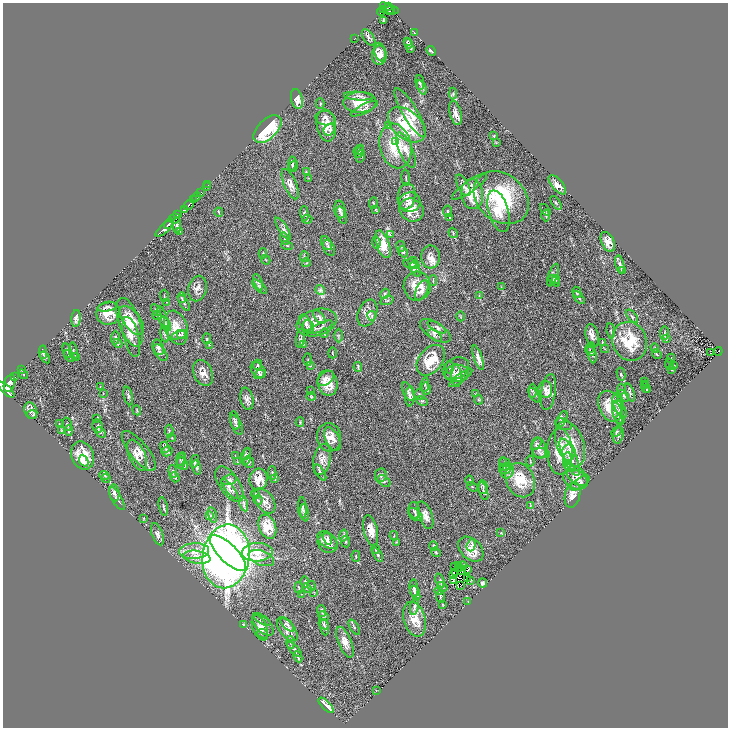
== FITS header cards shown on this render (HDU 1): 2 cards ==
NAXIS1  =                 1451
NAXIS2  =                 1451

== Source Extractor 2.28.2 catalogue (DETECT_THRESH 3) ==
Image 1451 x 1451 px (HDU 1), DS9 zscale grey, zoomed out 1/2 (1 PNG px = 2 x 2 image px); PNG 730 x 730 px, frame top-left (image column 2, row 1450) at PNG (3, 3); each listed source drawn as its Kron ellipse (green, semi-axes under 4 px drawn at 4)
Background 0.429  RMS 0.017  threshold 0.0517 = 3 sigma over >= 5 px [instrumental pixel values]
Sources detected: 415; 19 cannot appear on this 1/2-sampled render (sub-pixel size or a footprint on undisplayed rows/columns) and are neither listed nor drawn; the other 396 listed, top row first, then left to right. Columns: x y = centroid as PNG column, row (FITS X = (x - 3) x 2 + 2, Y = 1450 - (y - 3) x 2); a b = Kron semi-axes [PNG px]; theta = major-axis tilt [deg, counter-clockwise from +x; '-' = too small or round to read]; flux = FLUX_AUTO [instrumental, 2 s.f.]
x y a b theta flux
388 6 4 2 - 290
384 9 2 2 - 54
388 9 9 2 -35 110
391 9 8 4 -18 160
389 11 2 1 - 52
381 12 4 2 - 120
384 21 4 2 - 2.3
414 33 2 1 - 0.93
369 37 9 5 -54 8.9
354 39 2 1 - 0.93
407 41 4 3 - 3.1
408 43 5 3 - 4.6
410 48 4 3 - 4.1
431 51 5 2 - 5
380 52 9 5 -77 12
379 55 9 7 86 34
420 82 7 3 -85 5.6
422 87 7 4 -66 6.4
453 94 6 4 85 4.7
359 96 15 3 -3 12
297 99 10 5 -78 35
360 102 16 10 0 73
320 104 5 2 - 3.1
364 109 15 4 27 12
410 113 28 7 -59 44
456 113 12 6 -75 18
325 118 10 7 -8 17
326 125 16 9 -81 75
388 125 3 2 - 2.1
407 125 22 14 -41 180
267 129 17 9 44 180
329 130 6 5 - 11
494 136 3 2 - 1.8
395 141 3 2 - 4.4
496 143 3 3 - 2.2
395 146 23 16 -78 140
359 150 6 3 45 3.6
406 150 19 7 -67 27
359 152 7 4 63 5.2
360 156 6 4 71 4.5
292 163 7 3 84 9.8
293 167 6 3 57 5.2
306 172 4 2 - 2.3
309 178 4 2 - 1.6
406 178 8 2 -85 4
290 184 16 6 -67 22
208 185 2 1 - 9.3
463 185 12 5 -61 12
557 185 12 5 -49 21
206 186 2 1 - 29
469 187 21 5 35 19
200 193 2 2 - 120
472 194 15 11 -86 93
406 196 13 9 82 22
196 197 5 2 - 410
501 198 30 23 -41 300
193 200 2 2 - 150
409 202 11 10 - 24
373 203 6 3 85 3.4
556 203 8 3 -57 4.8
189 205 6 2 44 900
184 209 4 3 - 350
375 209 4 3 - 2.7
340 210 9 5 -82 10
411 210 12 11 - 53
545 210 7 3 -49 3.7
447 211 6 3 -86 3.7
499 211 21 10 -74 55
219 212 5 2 - 2.9
304 213 7 3 -88 6.1
178 215 3 2 - 300
342 215 9 5 -71 9.1
546 215 6 3 90 4.6
174 218 5 5 - 210
450 218 4 3 - 2.8
307 219 5 3 - 3.4
169 224 6 2 47 710
177 225 8 3 90 6.3
164 229 11 2 42 830
283 229 12 4 -58 11
180 231 4 3 - 2.7
453 233 5 2 - 3.3
390 234 4 2 - 3.1
285 238 6 4 -74 5.3
608 242 10 6 -65 28
326 243 7 5 -59 9.3
376 243 6 3 -85 6
383 244 14 6 -71 65
287 245 6 3 -19 3.5
401 246 5 3 - 3.9
329 248 8 5 -65 8.7
403 252 6 4 -50 5.6
263 253 5 2 - 2.8
304 256 6 2 87 3.2
431 257 11 9 -87 25
266 260 5 2 - 2.5
413 262 5 4 - 4.8
306 263 4 2 - 2.6
411 264 8 4 -11 6.7
620 264 9 4 -77 10
415 269 8 4 -59 6.8
622 270 4 3 - 3.1
553 275 12 4 71 10
556 279 4 3 - 3.4
433 281 5 2 - 3
554 281 7 4 -41 5.5
258 282 9 4 -70 9.3
417 286 14 13 - 55
259 287 9 3 -43 7.1
501 287 3 2 - 1.9
197 289 13 9 77 22
320 290 5 4 - 6.8
422 290 11 5 65 15
577 292 6 3 -63 5
385 294 5 4 - 4.7
164 296 6 2 -89 2.3
479 296 4 2 - 1.7
182 298 5 3 - 5
579 298 7 3 -50 5.1
387 300 7 2 19 3.7
167 302 3 2 - 1.5
184 303 9 3 -57 5.3
107 307 10 3 11 6.3
156 310 6 2 -60 3.3
108 313 12 11 - 48
367 313 14 9 68 32
157 315 5 3 - 3
372 316 5 3 - 4.3
461 316 5 1 - 1.9
632 316 8 3 -49 4.6
319 317 8 4 -52 8.2
76 318 8 4 85 10
163 318 13 4 -71 12
132 320 17 8 -53 38
129 322 25 10 -70 68
305 323 9 5 -57 14
317 323 20 13 17 60
166 324 8 4 -58 10
308 327 7 5 -67 11
321 327 13 3 24 8.1
437 327 10 4 -29 8.4
176 328 17 11 -71 64
435 331 17 8 -33 28
611 331 7 3 -82 4.1
324 333 4 2 - 2.8
664 333 7 2 88 3.6
165 334 8 3 -82 7.4
179 335 8 4 21 7.9
182 335 4 4 - 3.7
435 335 8 4 -36 8
338 336 7 2 -90 4.8
592 336 12 6 -77 18
131 337 20 7 -76 25
115 338 7 3 87 5.2
300 338 9 4 82 7.7
207 339 5 3 - 3.7
667 339 4 4 - 3.9
630 341 20 17 -69 120
602 342 3 2 - 1.8
118 343 5 4 - 4.2
303 344 4 3 - 2.6
209 345 4 3 - 2.1
158 347 8 5 -72 10
590 348 6 3 62 2.9
655 348 5 3 - 2.8
605 349 4 2 - 1.9
67 350 7 3 -76 4.8
73 351 9 3 -80 5.1
591 351 5 3 - 5.4
718 351 4 3 - 77
43 352 7 3 -87 5.8
160 353 9 5 -55 9.1
332 353 5 2 - 2.9
711 353 3 1 - 4.1
592 354 10 4 -77 9.3
657 354 5 3 - 2.9
69 356 6 3 -56 4
45 357 7 3 -54 4.2
76 357 4 2 - 2.6
478 358 13 4 -71 18
671 358 5 2 - 2.4
308 360 6 2 -90 2.9
431 360 17 11 51 90
669 364 5 2 - 3.6
257 365 5 4 - 5.2
674 365 3 2 - 1.6
310 366 4 3 - 2.5
358 367 5 2 - 3.2
450 367 6 2 -89 3.2
456 368 14 10 27 16
21 370 3 2 - 1.6
258 370 9 6 -53 12
672 370 3 2 - 1.9
203 373 13 9 -66 31
457 373 12 8 9 23
23 374 6 2 -44 2.5
260 374 6 3 29 4.5
621 374 7 3 -77 5
456 375 11 5 -83 15
14 376 2 1 - 88
326 378 9 6 39 16
461 378 14 3 37 6.6
644 382 4 3 - 2.1
10 383 9 5 71 2300
328 383 13 10 -78 50
425 385 7 4 82 6.4
645 385 4 3 - 3
100 387 3 2 - 1.6
646 388 5 2 - 3.2
426 389 6 3 -78 5.4
545 389 8 7 - 12
621 389 5 4 - 5.3
6 390 10 4 -44 2200
647 390 3 3 - 1.8
310 391 4 2 - 1.6
532 391 7 4 89 5.5
408 392 10 5 -64 9.3
548 392 18 7 80 21
630 393 9 3 -71 5.4
103 394 3 2 - 1.1
419 394 5 5 - 5
476 394 3 2 - 2.2
534 395 8 4 -57 6.6
128 396 9 4 -76 7.4
410 396 10 4 86 8.6
624 396 6 4 -53 5.7
311 397 4 4 - 4.4
247 399 11 6 -78 15
478 400 5 2 - 2.8
422 401 6 3 -23 4
618 403 10 5 -81 13
610 406 16 11 -66 68
620 409 9 4 -57 9.1
137 410 5 1 - 2.4
31 411 8 6 -69 15
618 413 12 4 -75 14
32 414 5 3 - 4.2
96 418 3 2 - 1.6
562 419 9 4 64 9
620 419 5 2 - 2.7
235 421 9 4 -78 7.7
300 422 4 3 - 3.4
59 424 3 2 - 1.2
67 424 7 3 -78 3.7
563 424 9 5 -21 7.7
237 425 10 5 -63 9.7
98 426 6 5 - 8.1
61 430 2 2 - 1.4
69 430 5 4 - 4.5
169 431 6 3 -85 5
100 432 6 4 -44 6.4
617 432 6 3 46 3.5
618 435 8 5 75 8.1
329 437 14 12 -85 38
172 438 4 3 - 2.9
332 439 13 6 -63 19
536 444 6 4 59 5
570 444 23 13 -70 86
165 447 6 4 -70 6.8
539 448 10 7 -77 18
139 451 24 9 -51 35
167 451 5 5 - 5.8
560 452 23 12 -89 82
541 453 9 5 -8 6.8
568 453 8 7 - 19
246 454 6 3 64 4.2
137 455 16 8 -66 28
235 455 4 2 - 1.7
82 456 14 11 -67 79
247 457 9 4 78 7.2
570 457 20 6 -66 38
180 459 6 3 78 4.4
322 459 16 8 77 28
182 460 8 4 78 7.5
84 461 6 4 -66 15
195 461 6 4 72 5.9
530 461 5 2 - 2.7
567 461 9 4 87 11
237 462 3 2 - 1.8
249 462 6 5 - 5.3
505 462 5 3 - 3.3
183 464 7 5 -60 7.5
503 464 7 2 88 3.4
197 467 7 3 -78 6
570 467 5 3 - 4.5
506 468 6 5 - 11
173 471 6 3 -81 6.7
508 471 7 6 - 11
320 472 9 4 -58 8.5
272 473 6 3 90 4.1
104 475 5 4 - 3.9
381 475 7 6 - 9.4
577 476 13 7 -39 20
175 477 5 3 - 3.7
106 478 5 3 - 4.1
258 479 11 9 82 39
274 479 4 3 - 2.8
575 479 13 9 -27 22
229 480 8 5 14 11
520 480 18 14 -64 87
384 481 7 5 -39 7.3
470 481 5 2 - 2.6
580 483 11 5 34 8.1
229 484 20 10 -56 40
472 487 5 2 - 2.6
482 487 7 5 -88 6.3
230 489 12 4 -52 16
484 491 9 3 -73 6.6
114 493 8 5 -83 14
255 494 5 3 - 3.5
572 495 13 7 77 27
117 499 13 5 -60 13
258 500 4 3 - 3.3
265 501 14 8 -56 24
244 504 8 4 -76 9
530 505 4 2 - 2.4
163 506 9 3 -79 5.7
302 507 10 3 -87 7.1
414 511 9 5 -84 8.4
305 513 8 4 -81 6.1
416 514 9 3 -39 7.6
209 515 3 3 - 2.7
212 515 8 3 -77 6.4
425 515 14 6 -70 22
144 518 3 2 - 1.7
267 527 12 8 -68 48
371 530 15 7 -78 32
501 533 4 2 - 1.7
157 534 12 5 -70 14
343 535 6 4 78 5.3
394 536 5 2 - 2
328 538 6 3 -75 5.5
327 540 11 7 -37 17
345 542 5 3 - 3.8
396 542 3 2 - 2
328 543 10 9 - 18
471 545 6 4 71 13
434 546 5 4 - 4.5
375 549 5 2 - 2.7
471 549 14 10 -44 59
194 551 15 8 4 38
257 552 15 9 3 40
436 552 5 3 - 3.9
228 553 24 9 -45 2200
378 555 8 3 -60 5.3
226 556 32 23 81 3300
356 556 6 2 -90 2.4
197 557 14 6 -9 27
261 558 13 7 -20 23
463 565 4 1 - 4.7
459 566 2 1 - 0.21
455 567 2 2 - 0.23
460 568 3 1 - 1.4
468 569 3 3 - 2.5
462 570 2 1 - 0.036
456 573 3 1 - 0.94
453 575 2 1 - 0.27
467 578 2 1 - 0.14
454 580 3 2 - 1.8
471 580 3 2 - 1.8
440 581 7 4 -69 6.7
305 582 5 3 - 4.5
482 583 4 4 - 7
461 585 2 1 - 2
311 586 5 2 - 1.8
442 587 6 3 -36 4
299 588 5 3 - 3.8
307 588 5 3 - 4.4
414 588 9 4 -83 8.5
439 591 4 3 - 4
314 592 3 2 - 1.7
415 593 8 4 -69 8.7
301 594 3 2 - 1.2
440 597 6 3 -85 5.1
468 601 2 2 - 1.1
442 605 4 2 - 2
414 606 8 4 81 8
321 611 6 3 -71 5.3
323 616 5 4 - 5.1
262 619 9 3 -33 5.2
414 619 18 10 -74 56
243 624 3 2 - 4.2
324 624 6 3 -49 5.6
263 625 13 7 -45 25
287 625 8 3 -47 7.9
325 627 8 3 -83 8.4
354 627 8 3 -57 5.8
260 628 13 7 -67 27
287 629 14 7 -52 27
262 634 6 4 -23 6.1
291 642 6 3 -87 4.3
345 642 16 6 -68 28
294 649 9 4 -45 7.3
298 657 6 3 -65 4.9
376 690 2 1 - 0.86
326 705 10 4 -44 65
At the frame edge (FLAGS 8, measured only in part): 1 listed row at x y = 6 390
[19 sub-pixel or undisplayed-footprint detections neither listed nor drawn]